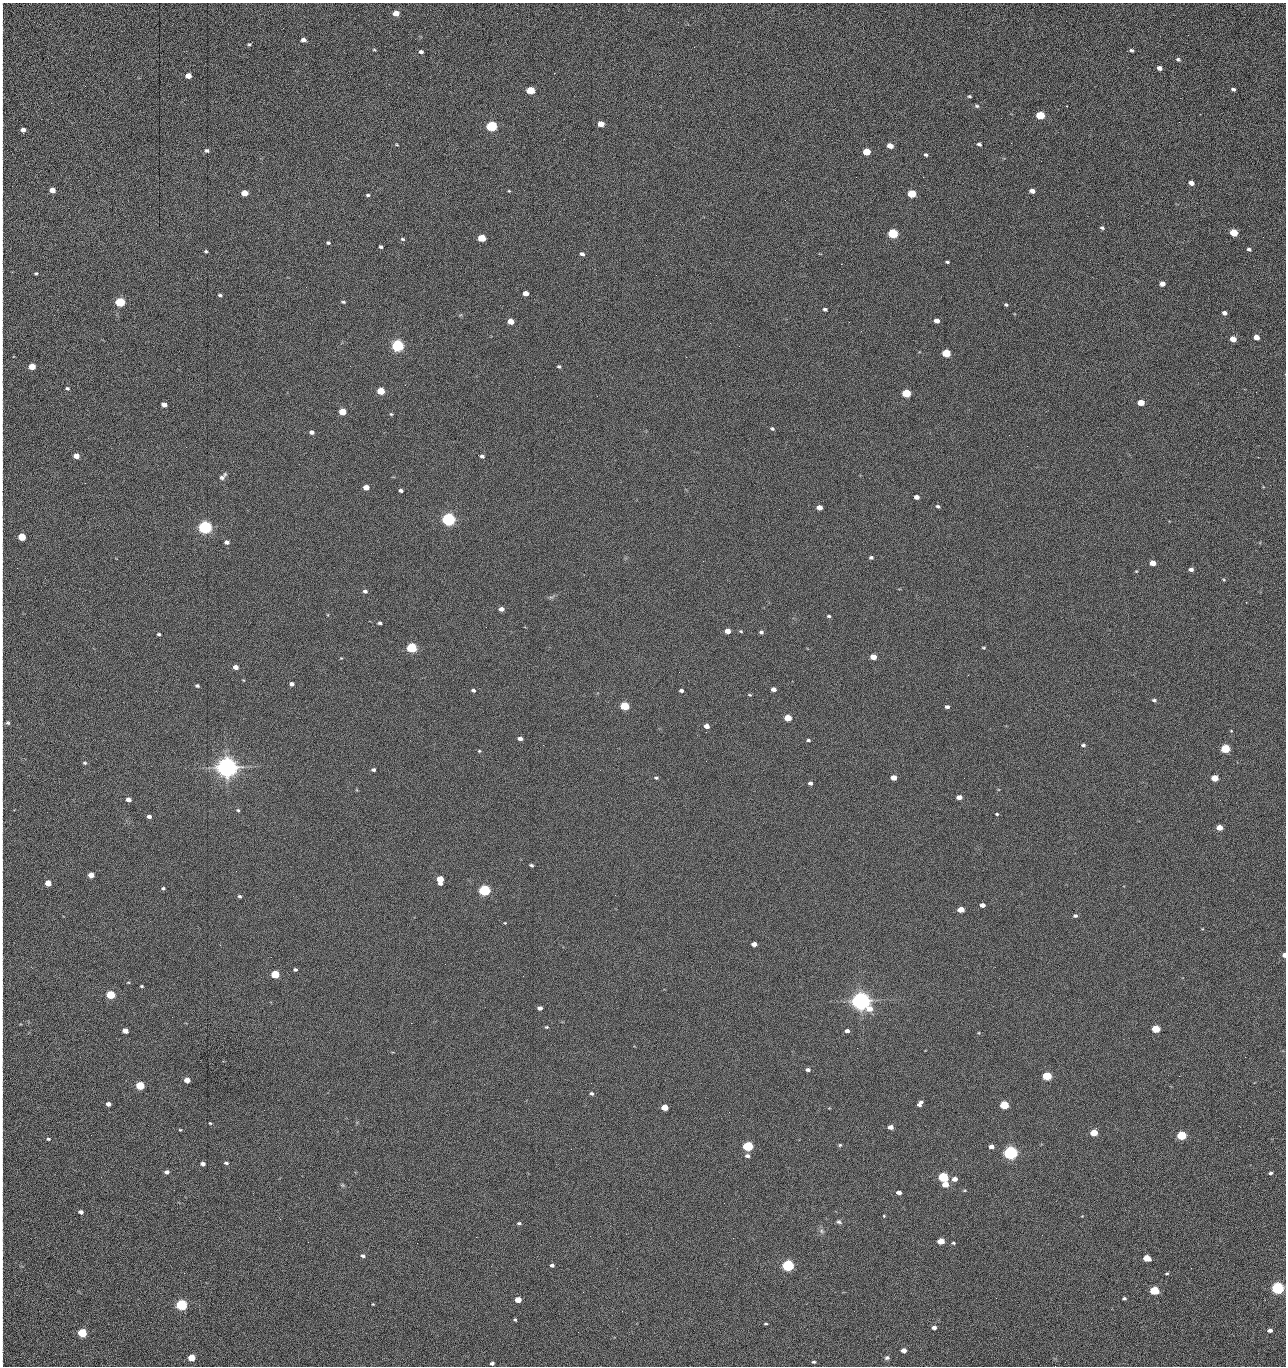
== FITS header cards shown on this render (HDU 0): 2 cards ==
NAXIS1  =                 1284 /fastest changing axis
NAXIS2  =                 1364 /next to fastest changing axis

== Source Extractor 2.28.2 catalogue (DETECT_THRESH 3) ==
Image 1284 x 1364 px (HDU 0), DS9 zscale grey, 1 PNG px = 1 image px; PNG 1288 x 1368 px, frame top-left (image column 1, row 1364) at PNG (2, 3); no overlay
Background 148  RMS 15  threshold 44.7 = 3 sigma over >= 5 px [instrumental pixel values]
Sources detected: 272; all 272 listed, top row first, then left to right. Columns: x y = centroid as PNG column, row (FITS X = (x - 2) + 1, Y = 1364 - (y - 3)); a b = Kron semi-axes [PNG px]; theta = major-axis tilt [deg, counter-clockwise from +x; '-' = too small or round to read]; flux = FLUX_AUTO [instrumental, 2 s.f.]
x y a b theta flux
2 10 17 2 90 1.8e+03
396 13 5 4 - 1.3e+04
1188 35 3 2 - 8.6e+02
303 40 5 4 - 5.2e+03
249 44 4 4 - 1.3e+03
374 50 5 3 - 1.0e+03
1132 50 4 3 - 1.7e+03
421 52 5 4 - 2.6e+03
2 59 16 2 90 2.7e+03
1178 59 7 5 -23 2.1e+03
1159 68 5 4 - 4.6e+03
188 76 5 4 - 1.4e+04
1233 89 4 3 - 2.2e+03
530 90 5 4 - 4.3e+04
969 96 5 3 - 1.3e+03
977 106 7 5 -15 1.8e+03
1067 106 2 2 - 5.4e+02
1040 115 5 4 - 6.2e+04
1179 122 3 2 - 7.9e+02
2 123 18 2 -90 2.9e+03
601 124 5 4 - 1.5e+04
492 126 5 5 - 1.6e+05
23 130 4 4 - 5.1e+03
979 144 5 3 - 2.0e+03
397 145 4 2 - 9.7e+02
890 146 5 4 - 1.2e+04
207 151 6 4 -7 2.4e+03
867 152 5 4 - 2.8e+04
926 155 5 4 - 1.5e+03
1041 161 2 2 - 1.1e+03
2 162 15 2 90 2.1e+03
856 177 2 2 - 1.4e+03
923 177 2 2 - 1.2e+04
1191 183 5 4 - 6.4e+03
52 190 5 4 - 1.0e+04
2 191 23 2 90 3.8e+03
509 191 4 3 - 9.0e+02
1032 191 5 4 - 5.7e+03
244 193 5 4 - 2.0e+04
912 194 5 4 - 5.3e+04
368 195 5 4 - 1.5e+03
2 222 19 2 90 3.8e+03
1102 228 5 4 - 1.8e+03
893 233 5 5 - 1.0e+05
1234 233 5 4 - 4.3e+04
1263 237 2 2 - 4.8e+02
482 238 5 4 - 4.1e+04
402 239 6 4 -17 1.5e+03
328 243 4 3 - 1.5e+03
381 247 4 3 - 1.7e+03
1249 249 4 3 - 1.9e+03
206 251 3 3 - 1.3e+03
582 254 5 4 - 2.7e+03
947 262 4 3 - 1.5e+03
841 264 2 2 - 1.8e+04
36 273 4 3 - 1.2e+03
2 282 17 2 90 3.2e+03
1162 284 5 4 - 7.8e+03
306 287 2 2 - 4.7e+02
526 293 5 4 - 9.4e+03
220 295 5 4 - 1.8e+03
120 302 5 5 - 1.0e+05
343 302 5 3 - 1.5e+03
1006 305 6 4 -36 1.4e+03
825 309 4 3 - 2.1e+03
1225 313 4 4 - 3.9e+03
2 314 12 2 90 2.4e+03
510 321 5 4 - 1.6e+04
937 321 5 4 - 7.5e+03
849 322 2 2 - 4.2e+02
710 323 2 2 - 2.4e+03
1256 337 5 4 - 1.1e+04
1233 339 5 4 - 1.6e+04
397 345 5 5 - 3.0e+05
946 353 5 4 - 5.9e+04
32 366 5 4 - 2.6e+04
350 366 3 2 - 1.6e+03
559 366 4 3 - 1.4e+03
2 388 8 2 90 1.5e+03
67 388 5 4 - 1.7e+03
381 391 5 4 - 3.7e+04
1256 392 2 2 - 6.7e+02
906 393 5 4 - 6.1e+04
1141 403 5 4 - 1.9e+04
164 405 5 4 - 8.6e+03
342 412 5 4 - 3.0e+04
391 414 4 4 - 1.2e+03
772 428 5 4 - 1.6e+03
311 432 5 4 - 3.8e+03
1009 435 2 2 - 2.1e+03
186 447 2 2 - 2.0e+03
76 456 5 4 - 1.2e+04
482 456 4 4 - 2.6e+03
2 465 16 2 90 2.8e+03
222 477 8 6 16 2.9e+03
85 483 2 2 - 6.8e+02
366 487 5 4 - 1.0e+04
401 491 4 3 - 2.4e+03
917 497 5 4 - 5.8e+03
938 506 5 4 - 1.8e+03
819 507 5 4 - 8.8e+03
2 510 17 2 90 2.6e+03
448 519 5 5 - 5.1e+05
205 527 5 5 - 5.4e+05
22 537 5 4 - 4.3e+04
2 539 10 2 90 1.7e+03
227 542 5 4 - 4.0e+03
871 557 5 4 - 1.9e+03
1153 563 5 4 - 1.4e+04
1191 569 4 4 - 4.1e+03
1136 571 4 3 - 8.2e+02
1224 580 5 3 - 1.0e+03
365 591 5 4 - 2.4e+03
551 597 7 4 17 1.8e+03
501 609 5 4 - 4.7e+03
829 616 5 4 - 1.5e+03
380 623 4 3 - 2.2e+03
727 631 5 4 - 1.0e+04
741 631 5 4 - 1.1e+03
761 632 5 4 - 2.1e+03
159 634 3 3 - 1.7e+03
2 640 16 2 90 2.8e+03
412 648 5 4 - 1.6e+05
984 648 4 3 - 1.1e+03
873 657 5 4 - 1.4e+04
341 658 4 3 - 7.2e+02
235 667 5 4 - 7.4e+03
679 672 2 2 - 1.0e+03
292 684 4 4 - 4.2e+03
197 686 4 3 - 1.9e+03
773 689 5 4 - 6.1e+03
473 690 5 4 - 2.4e+03
681 691 4 3 - 2.5e+03
749 695 5 3 - 1.1e+03
1154 700 5 4 - 1.9e+03
625 706 5 4 - 6.6e+04
947 707 5 4 - 2.7e+03
788 718 5 4 - 2.8e+04
8 723 6 5 - 1.4e+03
707 726 5 4 - 7.5e+03
1231 731 4 4 - 7.9e+02
706 732 2 2 - 4.9e+02
520 738 4 3 - 4.4e+03
808 740 4 3 - 1.7e+03
543 745 2 2 - 2.1e+03
1083 745 5 4 - 2.0e+03
1225 749 5 4 - 7.9e+04
479 751 4 3 - 1.1e+03
706 761 2 2 - 1.5e+03
85 763 5 4 - 1.5e+03
227 767 7 6 - 1.5e+06
373 770 4 3 - 2.5e+03
2 778 12 2 90 2.1e+03
656 778 6 4 -9 1.5e+03
893 778 5 4 - 1.1e+04
1215 778 5 4 - 2.5e+04
810 783 4 4 - 3.2e+03
959 797 5 4 - 8.2e+03
128 799 5 4 - 7.0e+03
238 810 5 4 - 1.4e+03
997 814 4 3 - 1.1e+03
149 816 4 4 - 3.8e+03
1219 827 5 4 - 1.5e+04
2 829 16 2 90 2.6e+03
531 865 4 3 - 1.8e+03
91 875 5 4 - 1.3e+04
440 879 6 5 - 2.8e+04
48 883 5 4 - 1.6e+04
163 888 4 4 - 1.7e+03
2 890 29 2 90 4.9e+03
484 890 5 5 - 2.4e+05
239 896 5 4 - 1.6e+03
982 905 4 4 - 5.8e+03
961 909 5 4 - 1.9e+04
1075 916 5 4 - 2.1e+03
505 923 4 3 - 8.0e+02
754 944 5 4 - 6.4e+03
1284 955 4 3 - 5.3e+03
295 969 4 3 - 1.8e+03
2 974 21 2 90 4.0e+03
275 974 5 4 - 6.2e+04
523 976 2 2 - 1.3e+03
128 982 5 3 - 8.9e+02
142 986 3 3 - 1.2e+03
111 995 5 4 - 7.7e+04
861 1001 7 6 - 1.2e+06
2 1006 15 2 90 2.5e+03
540 1008 4 4 - 4.3e+03
411 1023 2 2 - 3.5e+03
546 1027 5 4 - 1.1e+03
1156 1029 5 4 - 5.0e+04
125 1031 5 4 - 1.1e+04
847 1031 4 4 - 3.7e+03
857 1048 2 2 - 9.2e+02
1245 1057 2 2 - 1.2e+03
808 1070 5 3 - 3.3e+03
2 1075 12 2 90 2.0e+03
1047 1076 5 4 - 9.0e+04
1179 1076 2 2 - 1.7e+03
187 1080 5 4 - 1.2e+04
140 1085 5 4 - 6.6e+04
592 1093 4 3 - 1.9e+03
108 1104 4 4 - 5.5e+03
920 1104 7 4 51 4.8e+03
1004 1105 5 4 - 7.4e+04
665 1107 5 4 - 2.1e+04
729 1112 2 2 - 6.8e+02
210 1123 3 3 - 9.1e+02
890 1127 5 4 - 7.2e+03
180 1130 3 3 - 9.1e+02
1094 1133 5 4 - 3.3e+04
91 1135 2 2 - 1.5e+03
1182 1135 5 4 - 1.0e+05
48 1139 4 3 - 1.3e+03
840 1145 5 5 - 1.4e+03
748 1146 5 4 - 1.5e+05
991 1147 5 4 - 7.7e+03
571 1149 2 2 - 6.2e+02
1010 1153 5 5 - 6.3e+05
747 1156 6 5 - 3.1e+03
226 1163 5 4 - 2.3e+03
203 1164 4 4 - 4.5e+03
166 1172 5 4 - 3.7e+03
1271 1173 4 3 - 1.9e+03
943 1177 5 4 - 1.5e+05
954 1179 5 4 - 6.9e+03
945 1184 5 4 - 1.7e+04
2 1185 22 2 90 3.8e+03
342 1185 5 5 - 1.5e+03
899 1192 4 4 - 4.6e+03
2 1208 11 2 90 2.0e+03
81 1212 4 4 - 4.3e+03
884 1216 3 3 - 1.5e+03
1082 1216 4 3 - 6.4e+02
280 1219 3 2 - 1.6e+03
839 1222 7 5 -18 2.2e+03
519 1223 6 4 1 1.6e+03
2 1226 12 2 90 2.4e+03
822 1231 7 6 - 2.4e+03
476 1237 2 2 - 5.6e+03
941 1241 5 4 - 2.0e+04
308 1242 2 2 - 1.2e+03
417 1243 2 2 - 3.5e+03
953 1243 5 3 - 1.4e+03
2 1254 14 2 87 3.1e+03
363 1256 5 4 - 2.8e+03
1147 1258 5 4 - 2.7e+04
552 1265 4 3 - 3.1e+03
788 1265 5 4 - 3.1e+05
1167 1273 5 3 - 1.3e+03
2 1284 12 2 90 1.6e+03
1278 1288 5 4 - 3.7e+05
1154 1290 5 4 - 8.0e+04
996 1298 2 2 - 1.9e+03
1124 1298 4 4 - 1.9e+03
518 1300 5 4 - 1.8e+04
373 1304 3 3 - 8.4e+02
181 1305 5 5 - 2.4e+05
622 1311 2 2 - 5.7e+02
515 1320 3 3 - 1.4e+03
766 1324 5 2 - 1.1e+03
934 1327 5 3 - 4.0e+03
1270 1330 4 4 - 5.2e+03
578 1332 2 2 - 2.4e+03
82 1333 5 4 - 9.3e+04
2 1342 16 2 90 3.0e+03
904 1350 5 4 - 6.9e+03
191 1358 5 4 - 3.1e+04
887 1358 6 5 - 2.3e+03
814 1362 4 3 - 1.6e+03
492 1363 4 3 - 2.8e+03
1055 1366 2 2 - 1.3e+03
At the frame edge (FLAGS 8, measured only in part): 28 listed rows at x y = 2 10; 2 59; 2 123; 2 162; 2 191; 2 222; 2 282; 2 314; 2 388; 2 465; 2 510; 2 539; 2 640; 8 723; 2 778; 2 829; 2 890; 1284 955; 2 974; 2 1006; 2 1075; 2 1185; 2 1208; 2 1226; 2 1254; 2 1284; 2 1342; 1055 1366

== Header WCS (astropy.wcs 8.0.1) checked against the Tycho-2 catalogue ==
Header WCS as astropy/WCSLIB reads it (CRVAL/CRPIX/CD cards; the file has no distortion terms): RA---TAN/DEC--TAN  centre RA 15:41:40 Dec +51:59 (235.42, +51.98 deg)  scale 1.26 arcsec/px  FOV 26.9' x 28.5'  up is +92 deg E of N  parity flipped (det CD > 0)
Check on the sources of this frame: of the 60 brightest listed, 10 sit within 2.0 arcsec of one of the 11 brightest Tycho-2 stars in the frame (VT <= 12.29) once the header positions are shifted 0.70 arcsec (0.11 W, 0.69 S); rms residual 1.07 arcsec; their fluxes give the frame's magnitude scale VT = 25.21 - 2.5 log10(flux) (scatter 0.24 mag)
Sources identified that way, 10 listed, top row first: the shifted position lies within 2.0 arcsec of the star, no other Tycho-2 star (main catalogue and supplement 1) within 4.0 arcsec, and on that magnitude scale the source's flux lands within +1.5 / -3 mag of the star's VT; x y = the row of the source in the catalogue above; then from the Tycho-2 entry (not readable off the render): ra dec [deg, ICRS J2000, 3 dp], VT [Tycho-2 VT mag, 2 dp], TYC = Tycho-2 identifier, HIP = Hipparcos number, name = IAU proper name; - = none
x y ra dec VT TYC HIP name
397 345 235.614 +52.064 11.61 3489-1132-1 - -
448 519 235.514 +52.049 11.19 3489-1407-1 - -
205 527 235.515 +52.133 11.12 3489-1380-1 - -
227 767 235.378 +52.130 9.31 3489-1322-1 76850 -
484 890 235.303 +52.042 11.52 3489-958-1 - -
861 1001 235.232 +51.912 9.59 3489-824-1 - -
1010 1153 235.143 +51.862 10.97 3489-1016-1 - -
943 1177 235.131 +51.886 12.29 3489-908-1 - -
788 1265 235.084 +51.941 11.45 3489-1346-1 - -
181 1305 235.075 +52.152 11.74 3489-912-1 - -